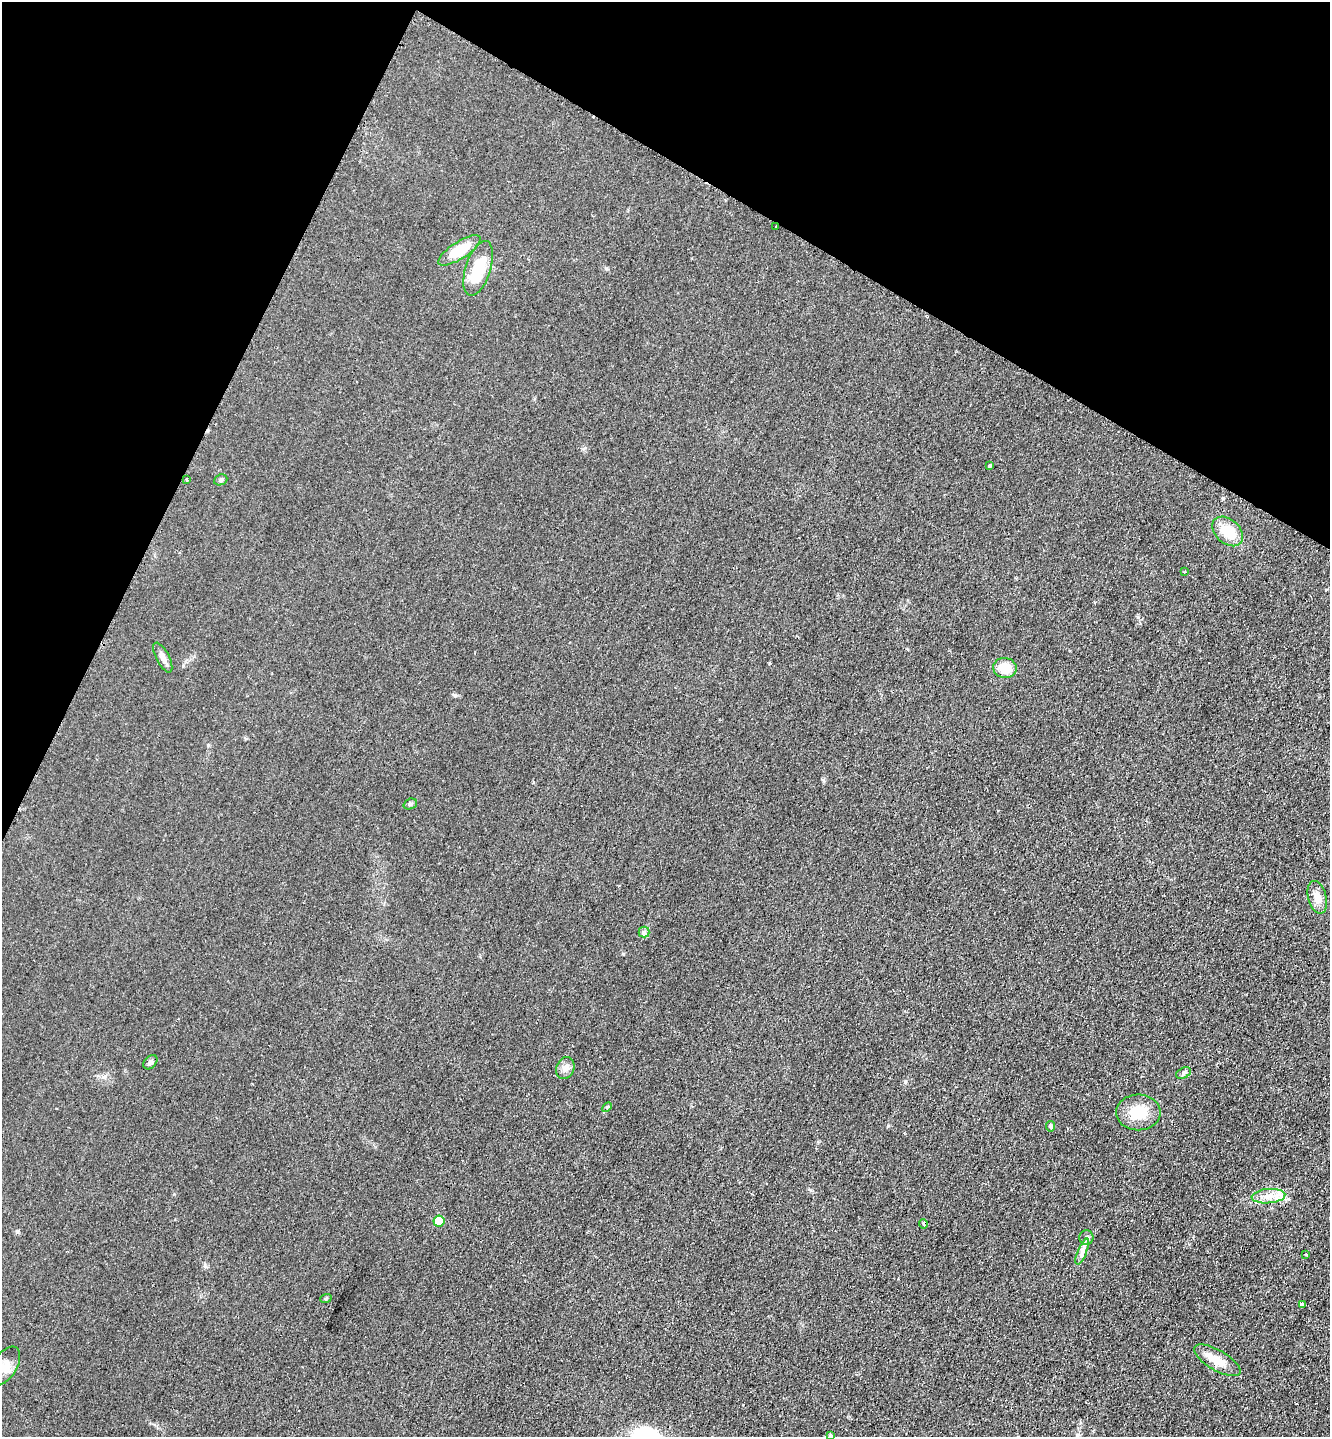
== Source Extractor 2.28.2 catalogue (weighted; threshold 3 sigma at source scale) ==
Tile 2 of 4 x 4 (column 2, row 1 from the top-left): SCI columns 1623-2950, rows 4313-5747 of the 5764 x 5754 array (HDU 1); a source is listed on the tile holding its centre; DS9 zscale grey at full resolution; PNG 1332 x 1439 px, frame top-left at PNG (2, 2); each listed source drawn as its Kron ellipse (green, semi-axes under 4 px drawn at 4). Shown black and unused: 23% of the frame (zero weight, under 2 of 3 exposures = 1% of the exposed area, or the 3 px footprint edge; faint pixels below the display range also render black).
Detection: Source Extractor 2.28.2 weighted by HDU 2 'WHT'; one run over the whole footprint, this tile lists its part. Background 0.0374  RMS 0.0093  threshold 0.0417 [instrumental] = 3 sigma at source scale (4.5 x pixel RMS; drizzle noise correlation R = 1.50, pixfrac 1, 0.05/0.05 arcsec/px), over >= 5 px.
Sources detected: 31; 1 cosmic-ray / hot-pixel residue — neither listed nor drawn; the other 30 listed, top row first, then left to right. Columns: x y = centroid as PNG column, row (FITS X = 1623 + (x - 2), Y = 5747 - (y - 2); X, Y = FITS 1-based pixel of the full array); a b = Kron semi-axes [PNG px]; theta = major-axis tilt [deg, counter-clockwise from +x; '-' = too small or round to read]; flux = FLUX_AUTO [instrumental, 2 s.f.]
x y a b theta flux
776 227 3 3 - 4.2
459 250 24 8 33 25
478 268 28 12 72 33
990 466 3 3 - 16
187 480 3 2 - 1.1
221 480 7 5 23 1.7
1228 531 17 12 -41 21
1184 572 3 2 - 0.72
163 658 16 6 -63 5
1005 668 12 10 -7 16
410 804 7 5 19 1.7
1317 897 17 9 -75 9.1
644 932 5 5 - 1.7
150 1062 8 6 47 2.5
565 1068 11 9 68 5.3
1184 1073 8 5 29 2.3
607 1107 6 3 44 1.1
1138 1112 22 18 -1 23
1051 1126 5 4 - 2.4
1268 1196 17 7 5 9.5
439 1221 5 5 - 26
923 1224 5 3 - 1.1
1086 1237 7 7 - 2.7
1082 1252 14 4 68 4
1306 1255 3 3 - 1.8
326 1298 6 3 19 1.1
1302 1305 4 3 - 6.8
1217 1360 26 10 -30 13
5 1366 22 12 57 10
830 1435 3 3 - 3.6
Overlapping masked pixels (flux is a lower limit): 1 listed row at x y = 776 227
Isophote crosses this tile's border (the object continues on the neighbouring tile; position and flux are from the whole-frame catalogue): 2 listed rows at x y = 5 1366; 830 1435
Unlisted compact peaks at least as high as the median listed source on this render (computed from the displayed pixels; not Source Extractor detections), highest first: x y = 455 695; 1138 617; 888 1126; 17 1232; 623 954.